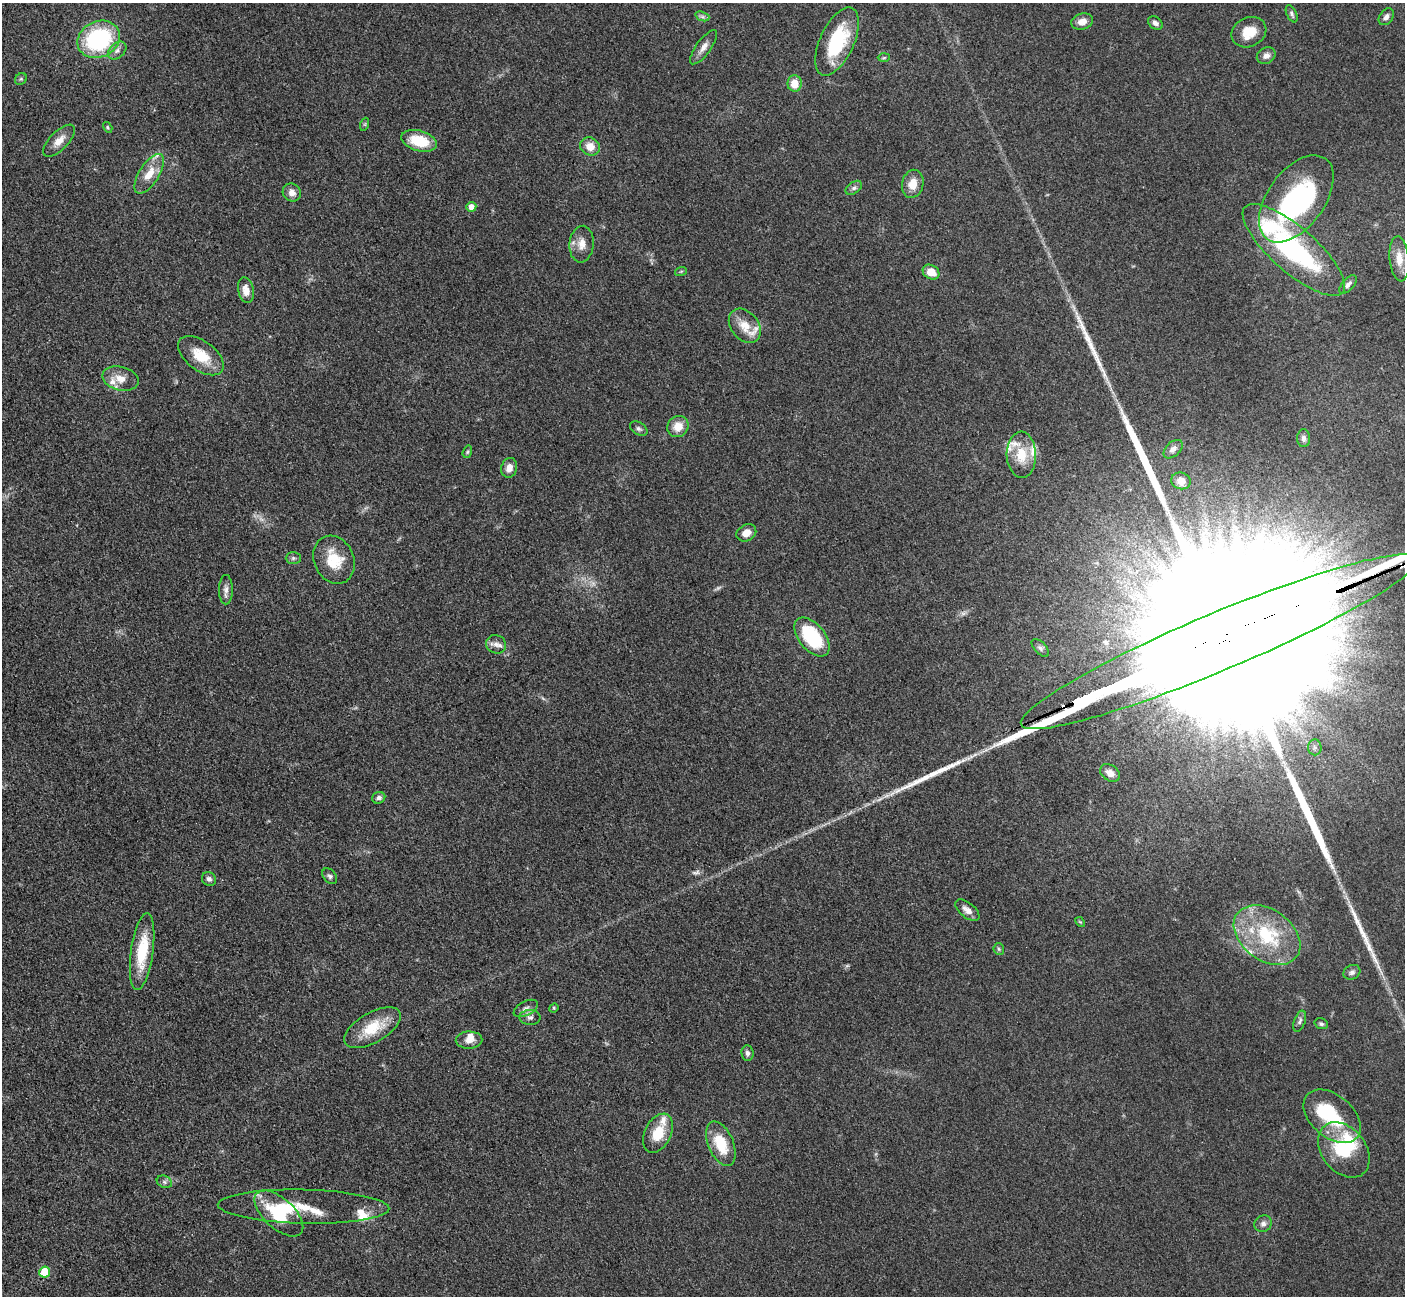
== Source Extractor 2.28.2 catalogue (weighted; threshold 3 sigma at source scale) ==
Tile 7 of 4 x 4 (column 3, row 2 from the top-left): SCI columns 2827-4229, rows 2885-4178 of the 5699 x 5661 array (HDU 1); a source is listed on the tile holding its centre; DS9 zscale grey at full resolution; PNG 1407 x 1298 px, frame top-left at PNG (2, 3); each listed source drawn as its Kron ellipse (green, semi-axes under 4 px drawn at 4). Shown black and unused: <1% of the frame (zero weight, under 3 of 5 exposures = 4% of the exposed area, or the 3 px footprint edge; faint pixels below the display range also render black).
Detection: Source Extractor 2.28.2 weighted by HDU 2 'WHT'; one run over the whole footprint, this tile lists its part. Background 0.0521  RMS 0.0055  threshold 0.0248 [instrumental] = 3 sigma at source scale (4.5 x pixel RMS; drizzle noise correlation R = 1.50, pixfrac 1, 0.05/0.05 arcsec/px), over >= 5 px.
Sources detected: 107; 4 too faint to see at this stretch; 4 inside a brighter object's white glare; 5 long thin detections or spike segments (spike, bleed or trail) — neither listed nor drawn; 15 inside a brighter listed object's ellipse — not listed separately; the other 79 listed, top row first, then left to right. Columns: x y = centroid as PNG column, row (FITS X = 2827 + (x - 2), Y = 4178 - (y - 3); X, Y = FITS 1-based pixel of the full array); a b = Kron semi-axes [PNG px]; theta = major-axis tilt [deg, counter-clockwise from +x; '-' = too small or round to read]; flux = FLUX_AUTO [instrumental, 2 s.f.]
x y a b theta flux
1292 14 9 5 -65 1.4
702 16 7 4 -19 1.2
1386 17 9 6 54 2.3
1082 21 11 7 16 4.5
1155 23 8 6 -37 2
1249 32 18 14 26 11
99 39 22 18 25 64
837 41 37 17 65 37
704 47 20 7 54 4.1
117 51 10 7 43 2.7
1266 56 10 8 24 2.9
884 58 6 4 2 0.82
21 79 6 5 - 0.93
795 83 8 7 - 9.1
365 124 7 4 72 0.76
108 127 6 4 -58 0.78
59 141 20 9 46 5.8
419 141 18 10 -16 18
590 146 10 8 -30 7
149 174 23 10 57 9.6
913 184 14 10 78 7.3
854 188 9 5 37 1.7
292 193 9 8 - 3.8
1296 199 50 28 54 89
471 207 5 4 - 4.9
582 244 18 12 84 6.5
1294 250 65 22 -41 95
1399 259 22 9 -85 7.8
681 271 6 3 19 0.69
931 272 9 7 -30 7.4
1348 284 11 5 49 2.4
246 290 13 7 -79 5.1
745 326 19 13 -51 9.6
201 356 26 14 -37 15
120 379 18 12 -15 7.2
678 426 11 10 - 7.7
639 429 9 6 -31 1.6
1304 438 9 6 -89 2.1
1173 449 11 7 43 2.8
467 452 6 4 73 0.84
1021 455 23 14 -89 13
509 468 10 8 73 4
1181 481 10 8 -15 4
746 533 10 8 30 5.6
293 558 7 6 - 1.4
334 560 25 20 -65 16
226 590 14 7 -90 2.9
812 637 23 13 -51 34
1219 642 215 29 23 220000
496 644 10 9 - 3
1040 648 11 6 -47 1.7
1315 747 8 6 86 1.8
1110 773 11 7 -33 5.1
379 798 7 5 23 2
330 876 9 6 -51 1.5
209 879 7 6 - 1.9
967 910 14 7 -39 4.1
1080 922 6 3 -44 0.57
1267 935 37 25 -36 42
999 949 6 5 - 0.96
142 952 39 11 82 22
1352 972 9 7 28 1.8
526 1008 13 7 27 2.6
554 1008 5 4 - 0.67
530 1017 10 7 -1 2.3
1300 1021 11 5 70 1.7
1321 1024 7 5 -18 1.3
373 1028 31 15 30 18
469 1040 13 8 1 4.5
747 1053 8 6 -84 1.9
1332 1116 33 21 -40 29
658 1133 21 13 63 13
721 1144 23 12 -67 18
1344 1150 31 22 -51 29
164 1182 8 6 -22 1.6
304 1207 86 17 -1 23
279 1213 30 15 -42 25
1263 1224 9 8 - 2.3
45 1272 5 5 - 17
Overlapping masked pixels (flux is a lower limit): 1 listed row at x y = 1219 642
Isophote crosses this tile's border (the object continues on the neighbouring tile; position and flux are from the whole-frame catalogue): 1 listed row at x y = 1219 642